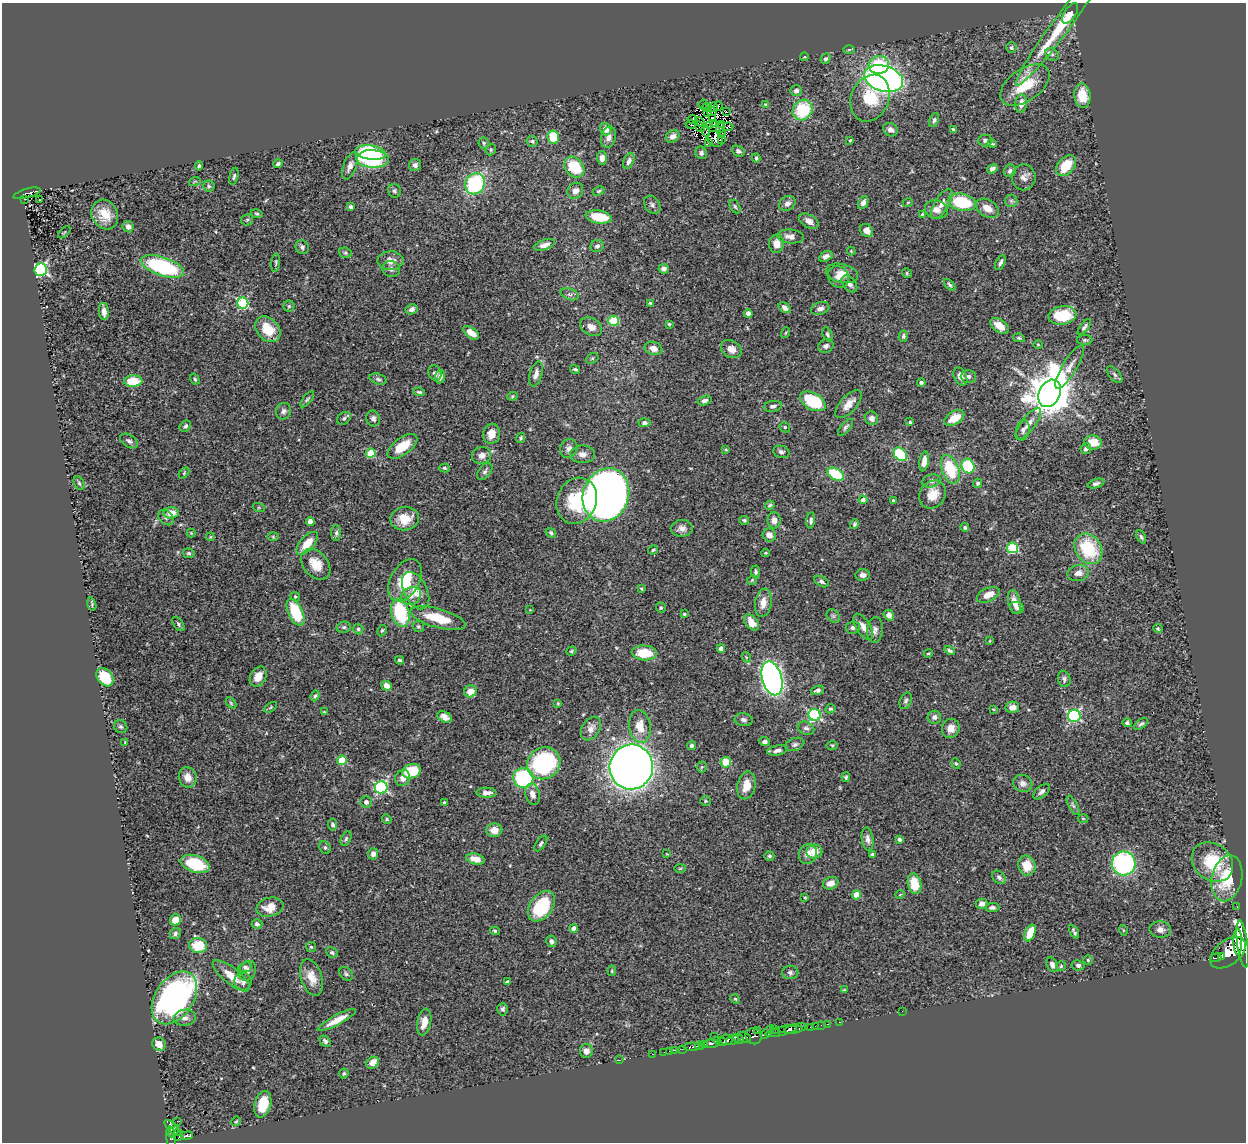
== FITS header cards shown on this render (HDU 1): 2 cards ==
NAXIS1  =                 1244
NAXIS2  =                 1140

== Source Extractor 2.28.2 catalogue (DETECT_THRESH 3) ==
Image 1244 x 1140 px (HDU 1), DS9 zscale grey, 1 PNG px = 1 image px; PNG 1248 x 1144 px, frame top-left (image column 1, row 1140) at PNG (2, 3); each listed source drawn as its Kron ellipse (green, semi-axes under 4 px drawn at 4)
Background 0.439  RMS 0.022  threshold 0.0672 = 3 sigma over >= 5 px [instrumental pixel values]
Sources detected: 444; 2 with non-positive FLUX_AUTO (blend fragments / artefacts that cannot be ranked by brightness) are neither listed nor drawn; the other 442 listed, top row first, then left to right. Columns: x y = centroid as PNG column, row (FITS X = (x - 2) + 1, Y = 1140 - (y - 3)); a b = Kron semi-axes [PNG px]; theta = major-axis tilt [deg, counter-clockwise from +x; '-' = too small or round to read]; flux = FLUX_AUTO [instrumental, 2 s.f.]
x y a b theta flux
1070 13 12 5 57 15
1061 25 75 8 53 83
1011 48 5 5 - 3.5
849 50 6 4 1 2
1052 54 7 6 - 3.8
804 57 4 3 - 1.1
826 59 5 4 - 3.2
879 65 10 9 - 56
884 79 20 12 -16 520
1025 85 28 16 35 52
796 91 6 5 - 4.5
1082 95 12 8 -84 27
870 98 24 19 68 66
703 104 5 2 - 1.4
765 104 4 4 - 1.5
1021 104 9 6 79 11
718 106 5 2 - 3.3
707 107 5 2 - 0.67
713 107 5 2 - 1.5
803 110 11 9 54 73
708 112 2 2 - 1.7
712 112 5 2 - 0.97
726 112 3 2 - 2.6
713 118 3 2 - 1.3
692 119 4 2 - 0.92
934 120 7 4 68 3.1
699 122 5 3 - 1
690 124 5 3 - 4.2
714 124 4 2 - 0.73
709 125 4 2 - 0.31
721 125 3 2 - 0.0086
700 127 5 2 - 0.47
728 127 5 2 - 0.77
721 128 5 2 - 2.6
606 129 6 5 - 10
953 129 3 3 - 2
890 130 8 6 -31 6.9
706 131 6 3 -74 0.17
722 134 2 2 - 0.7
672 136 7 5 36 7.8
553 137 6 5 - 38
608 137 11 7 75 7.8
715 139 8 7 - 5.8
721 140 3 3 - 4
850 140 3 3 - 1.2
985 140 7 6 - 4.7
532 141 6 5 - 3
708 142 3 2 - 3.5
484 143 6 5 - 2.5
992 144 5 3 - 2
491 150 6 5 - 2.1
738 151 6 5 - 4
371 152 16 7 -8 120
701 153 6 5 - 3.8
602 158 7 5 -90 9.7
756 158 4 3 - 2.5
373 159 16 9 -3 160
629 161 8 5 63 5.7
278 164 5 4 - 3.2
415 165 6 6 - 4.5
199 166 4 4 - 2.4
350 166 14 6 70 8.9
1066 166 12 8 49 38
574 167 11 9 -50 58
992 169 6 4 27 4.6
1010 171 6 5 - 4.2
234 176 9 4 77 2.6
1024 177 13 12 - 9.2
195 181 6 3 19 1.6
475 184 11 9 62 140
209 186 5 5 - 2.9
394 191 7 6 - 3.4
575 191 8 7 - 10
599 191 6 4 28 2.4
27 193 14 4 16 100
24 199 3 2 - 14
40 200 3 2 - 2.5
1011 201 6 6 - 3.2
908 202 5 3 - 1.3
962 202 14 8 -12 82
787 203 9 7 35 7.3
863 203 7 5 64 6.1
942 204 17 7 59 11
652 205 10 7 -52 4.9
735 206 7 5 -62 2.7
351 207 4 4 - 3.5
987 208 12 8 -31 15
936 209 11 9 -17 11
105 214 15 13 -61 27
257 214 6 4 -17 2.2
922 214 3 3 - 1.4
599 217 13 6 -10 40
247 220 6 5 - 2.9
809 221 10 6 -30 9.7
128 227 6 5 - 5.6
867 231 7 6 - 12
64 232 7 3 44 1.3
790 237 13 7 -5 9.7
776 244 9 7 88 15
544 245 11 5 18 9.5
597 246 7 6 - 4.5
302 247 7 6 - 4.1
851 251 4 3 - 1.3
345 253 6 5 - 2.7
826 256 7 4 29 5.6
390 261 13 9 2 14
1000 262 8 4 63 4.3
276 263 9 3 83 2.4
162 267 23 9 -18 170
391 269 9 7 -15 6.2
664 269 5 5 - 6.5
41 270 6 6 - 270
842 273 16 9 -13 17
907 273 5 4 - 2
838 277 11 10 - 16
849 284 10 6 -51 7.1
950 285 7 4 -47 2.6
570 294 9 5 -19 4.4
243 303 5 5 - 140
650 303 3 3 - 2.3
289 306 5 5 - 2.2
785 308 7 4 -38 5.7
820 308 9 6 20 6.7
412 309 6 5 - 5.2
104 311 8 5 -86 8.9
748 313 4 4 - 7
1062 315 14 9 11 63
613 321 6 5 - 44
669 324 4 4 - 1.7
999 326 10 6 -38 19
591 327 12 8 -30 9.8
1084 327 9 4 53 3.7
268 329 14 10 -48 36
471 333 9 5 -37 18
785 333 5 3 - 1.3
827 335 7 4 -66 3.1
903 336 5 4 - 3.1
1019 338 6 4 -10 2.5
1085 340 8 5 0 2.7
1038 345 5 3 - 1.2
826 346 8 6 22 5.4
654 348 9 6 -20 11
731 349 11 8 -31 14
592 358 6 5 - 2.3
1070 367 25 7 59 13
575 369 5 3 - 2.7
435 373 8 6 -64 5.3
536 374 13 6 73 8.1
1114 375 10 5 -49 3.7
960 376 10 6 -63 9.4
968 376 7 6 - 4.4
440 377 6 5 - 4.6
195 379 6 3 -59 2
378 379 9 5 -16 3.5
133 381 9 5 3 42
921 383 4 4 - 4.3
419 392 6 3 -8 2.5
1050 393 14 10 64 5600
512 396 5 4 - 1.7
307 399 9 4 52 2.9
705 400 7 4 17 4.5
813 401 14 8 -29 80
848 404 18 8 47 15
773 406 9 5 10 4.7
283 411 8 7 - 5.3
344 418 7 5 38 3.6
871 418 7 6 - 6.3
954 418 11 6 31 25
373 419 8 6 -69 5.3
910 422 3 3 - 2.2
644 423 6 4 4 4.2
1028 424 19 7 53 13
185 426 6 5 - 3
785 427 5 4 - 2.1
846 427 10 4 48 3.8
1023 430 10 6 82 5.6
491 434 10 8 74 18
521 438 5 4 - 1.9
129 441 10 6 -32 5
1093 442 9 7 -4 29
402 446 17 8 36 36
569 448 10 8 58 7.5
726 449 4 4 - 1.3
1086 449 6 5 - 4.8
781 452 8 6 -20 4
371 453 5 4 - 59
582 454 12 9 0 9.9
900 454 8 5 -47 92
481 455 10 8 15 9.8
924 461 10 4 80 12
968 466 7 6 - 80
444 468 5 4 - 2.1
950 469 15 8 -69 70
485 471 9 6 49 4.2
184 473 6 4 47 1.9
836 474 9 5 -30 72
931 481 9 6 14 5.1
79 483 7 4 -62 2.8
978 483 4 4 - 2.6
1096 484 8 4 17 4.3
606 495 27 23 69 1200
933 495 15 12 56 24
863 500 4 4 - 5.8
893 500 3 2 - 1.6
577 501 23 20 67 76
770 505 5 4 - 2.7
259 508 6 4 -18 1.9
171 513 7 6 - 17
166 517 9 6 -45 4.2
405 519 14 11 8 26
744 520 5 4 - 2.4
774 520 8 6 -89 8.8
811 520 8 4 85 3.9
310 521 4 4 - 6.3
855 524 5 4 - 2.8
965 527 4 4 - 2.4
682 528 11 8 3 8.6
191 533 4 4 - 1.4
336 533 8 5 89 3.2
551 533 5 4 - 2.7
769 535 7 6 - 11
210 537 4 3 - 1.4
273 537 6 4 -1 1.7
1141 537 7 4 -61 3.1
307 543 14 7 48 23
1012 548 5 5 - 120
1088 549 16 12 -56 83
653 550 5 3 - 2.5
189 553 6 5 - 2.7
766 553 4 3 - 1.4
316 564 17 12 -49 25
755 572 6 4 -86 2.8
1078 573 11 8 11 9.5
863 575 7 6 - 6.6
405 580 23 14 61 53
752 580 5 4 - 2
822 582 8 5 -29 3.4
641 589 4 3 - 1.4
416 591 20 11 -63 23
988 595 12 6 24 16
411 596 11 8 28 9.5
295 597 5 4 - 2.2
1014 602 12 6 -75 13
763 603 14 8 81 15
92 604 7 3 -75 2
661 608 5 5 - 2.3
1017 608 7 6 - 4.8
530 610 3 3 - 1.2
295 612 14 7 -65 62
400 613 14 9 -74 96
684 614 4 4 - 1.9
889 615 6 5 - 6.4
833 616 7 6 - 3.1
438 618 28 9 -15 47
751 622 9 6 -49 17
178 624 8 4 -55 2.9
418 626 6 5 - 2.4
344 627 7 5 13 3.2
863 627 15 7 -59 12
853 628 7 6 - 4.1
358 629 5 5 - 2.9
1158 629 4 3 - 1.9
875 630 13 7 84 7.3
382 631 6 4 62 2.2
990 641 3 3 - 1.3
721 648 4 4 - 6.2
571 651 5 3 - 1.8
950 651 5 4 - 2.9
644 653 13 7 -4 42
928 653 4 3 - 1.6
746 657 5 3 - 1.7
400 660 4 3 - 2.4
105 677 10 7 -52 47
258 677 10 7 62 17
772 678 17 9 -75 780
1064 679 8 6 -76 4.4
387 686 5 4 - 11
817 690 6 4 20 4.3
470 691 6 6 - 16
315 696 6 4 69 2.4
906 701 9 5 67 3.6
231 703 6 4 -46 2
558 703 4 3 - 1.3
271 707 7 4 32 2
1012 707 7 5 11 11
830 709 5 4 - 2.8
993 709 3 2 - 1
324 712 3 3 - 1.4
814 715 6 5 - 180
1074 716 6 6 - 210
445 717 8 5 -28 8.4
934 717 7 6 - 6.2
744 720 9 6 -9 4.6
1127 723 5 4 - 2.6
1141 724 8 4 37 2.9
640 726 16 10 -81 25
121 727 7 6 - 3.1
806 728 8 6 -24 5.5
951 728 10 8 68 14
591 729 13 8 58 11
125 742 4 3 - 1.2
764 742 5 4 - 5.7
795 744 10 6 21 4.7
691 745 4 4 - 3.4
832 745 6 4 -1 2
777 750 10 5 11 6.1
342 760 5 5 - 58
726 762 5 5 - 32
544 763 17 15 34 200
956 763 5 4 - 1.9
631 767 22 21 - 1900
702 767 5 5 - 2.1
411 771 9 7 17 50
188 777 10 8 -73 15
846 777 5 4 - 2.3
403 778 8 7 - 10
523 778 10 10 - 160
1023 783 10 8 -22 8
746 785 14 9 77 19
381 787 6 6 - 210
1042 792 10 5 41 5.5
487 793 10 5 -1 8.3
532 794 11 7 -74 11
705 801 5 4 - 1.9
366 802 5 5 - 6.2
444 802 4 3 - 1.5
1073 805 11 4 -61 3.7
1083 818 5 3 - 1.5
387 819 5 4 - 2
333 825 6 4 -83 3.5
494 830 8 6 3 14
346 839 7 5 64 3
868 839 12 6 -82 6.8
899 840 4 3 - 4.2
541 843 9 4 55 3.6
325 847 7 5 -69 3.1
814 851 8 7 - 22
373 854 6 5 - 6.8
667 854 4 2 - 0.94
808 854 10 9 - 11
872 854 4 4 - 2.7
769 856 5 4 - 2.5
475 859 9 5 -15 14
1212 862 22 18 -38 63
1124 863 12 11 - 230
195 864 15 8 -16 68
1027 866 10 8 -74 27
680 868 6 3 2 1.4
999 877 8 5 -42 4
1227 878 23 15 77 64
831 883 8 6 23 12
914 884 10 6 -76 40
900 894 4 3 - 1.1
856 895 4 4 - 26
805 897 3 2 - 1.6
982 904 6 5 - 5.7
541 906 17 11 54 85
270 907 14 9 12 22
992 907 7 4 0 3.9
1237 907 2 2 - 2.2
175 920 6 5 - 19
257 924 5 5 - 5.1
574 928 4 4 - 9.7
1123 930 5 3 - 1.3
1160 930 11 8 -3 8.3
495 931 5 4 - 2.1
1074 932 7 3 -63 3.2
1030 933 9 5 67 27
175 934 6 5 - 3.8
551 941 6 5 - 4.8
1238 942 13 4 -89 520
1243 944 23 5 -82 920
198 945 9 7 -6 48
311 947 5 5 - 1.9
332 952 6 5 - 2.9
1228 953 20 12 38 1400
1221 957 4 3 - 160
1216 958 5 3 - 110
1088 960 5 4 - 2.1
1052 965 8 5 -64 7.7
1078 965 6 5 - 4.1
1061 966 5 5 - 2.1
245 967 7 5 10 3.2
247 971 10 8 61 9.3
612 971 5 3 - 1.8
790 972 8 7 - 3.9
346 974 8 6 -46 3.2
231 976 23 8 -38 25
312 977 19 10 -72 20
243 982 9 8 - 6
507 982 4 3 - 3.9
844 990 4 4 - 1.8
174 998 29 19 56 430
735 999 5 4 - 1.8
503 1009 6 5 - 3.3
902 1011 2 2 - 50
185 1018 11 8 8 7.7
337 1020 21 5 28 19
424 1022 13 7 78 15
839 1022 3 2 - 12
828 1024 3 2 - 10
821 1025 2 2 - 5.6
815 1026 2 2 - 7
811 1027 3 2 - 16
775 1029 3 2 - 17
791 1029 12 4 1 170
795 1029 11 4 14 180
757 1031 3 3 - 3.4
781 1031 16 3 12 290
767 1032 8 4 46 49
774 1033 5 3 - 80
715 1036 2 2 - 3.1
754 1036 8 7 - 1.8
744 1037 7 5 -26 180
738 1039 6 3 -42 72
717 1040 4 2 - 75
726 1040 6 5 - 230
733 1040 6 4 27 140
325 1041 6 4 -47 3.6
722 1042 5 3 - 120
711 1043 7 3 3 180
159 1044 7 6 - 12
705 1045 4 3 - 110
699 1046 4 3 - 100
692 1047 8 3 3 120
683 1049 3 2 - 21
675 1050 2 2 - 9.3
586 1051 7 6 - 7.8
669 1051 2 2 - 3.2
664 1052 2 2 - 6
652 1054 3 2 - 8.6
620 1060 4 3 - 1.5
373 1063 7 5 39 14
344 1073 5 4 - 2.6
263 1104 13 8 74 29
177 1121 2 2 - 3.7
236 1121 5 4 - 1.7
172 1128 10 4 -45 210
174 1132 6 3 46 150
178 1135 6 5 - 110
187 1135 6 4 12 79
171 1137 10 5 -83 280
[2 non-positive-flux detections neither listed nor drawn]